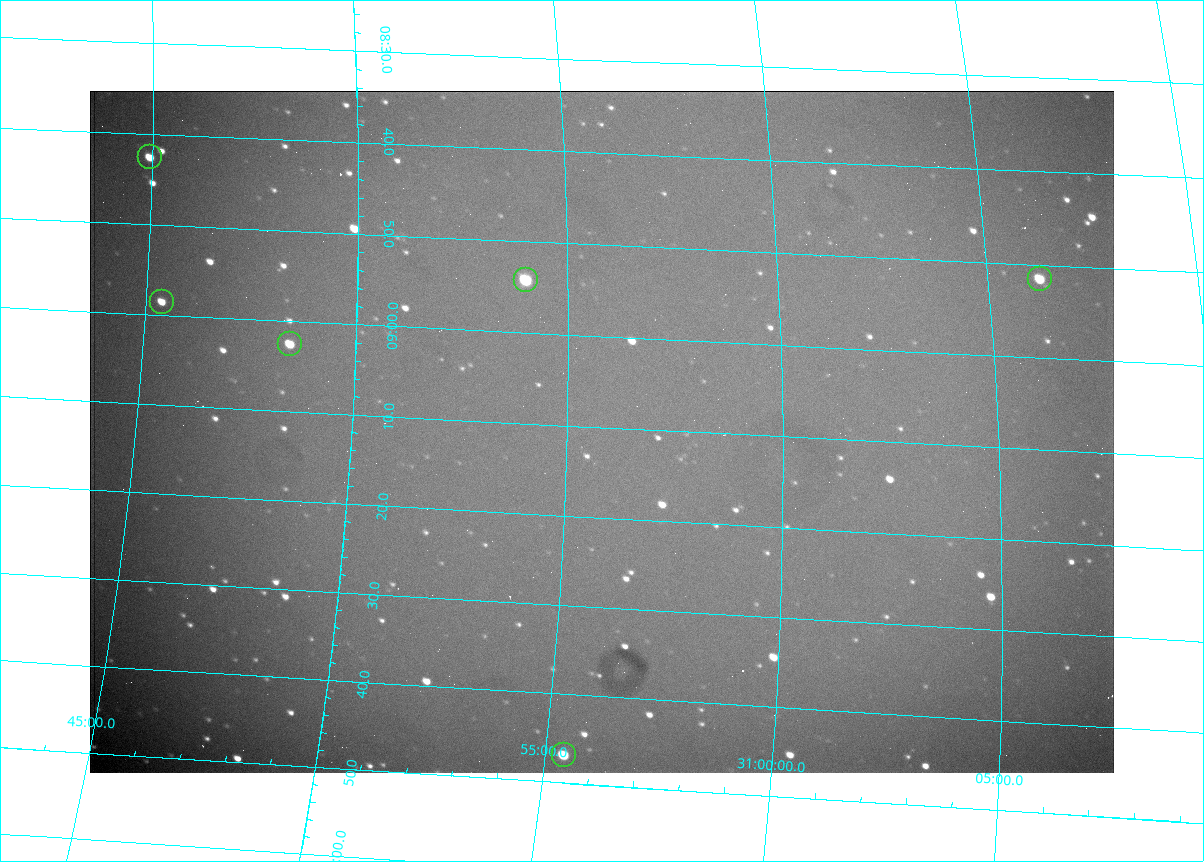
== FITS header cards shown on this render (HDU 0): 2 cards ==
NAXIS1  =                 1024 /fastest changing axis
NAXIS2  =                  682 /next to fastest changing axis

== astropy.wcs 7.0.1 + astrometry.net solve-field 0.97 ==
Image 1024 x 682 px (HDU 0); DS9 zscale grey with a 90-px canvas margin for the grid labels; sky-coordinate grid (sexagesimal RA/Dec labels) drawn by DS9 from the SOLVED WCS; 6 Tycho-2 reference stars matched to detected sources circled (green)
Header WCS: RA---TAN/DEC--TAN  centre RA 07:09:11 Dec +30:56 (107.29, +30.93 deg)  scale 1.44 arcsec/px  FOV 24.5' x 16.3'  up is -93 deg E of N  parity flipped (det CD > 0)
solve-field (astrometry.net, Tycho-2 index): VERIFIED the header's WCS against the Tycho-2 star catalogue (6 matches, 0 conflicts) and refined it, rather than solving blind
Solved WCS: RA---TAN-SIP/DEC--TAN-SIP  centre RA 07:09:10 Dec +30:56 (107.29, +30.93 deg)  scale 1.39 x 1.42 arcsec/px (non-square pixels)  FOV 23.8' x 16.2'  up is -91 deg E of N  parity flipped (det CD > 0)
The solver's refit moves the header's centre by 11 arcsec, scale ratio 0.9711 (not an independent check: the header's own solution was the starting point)
Tycho-2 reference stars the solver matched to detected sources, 6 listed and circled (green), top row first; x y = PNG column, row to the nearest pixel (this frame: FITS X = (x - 90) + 1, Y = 682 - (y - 91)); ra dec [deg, ICRS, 3 dp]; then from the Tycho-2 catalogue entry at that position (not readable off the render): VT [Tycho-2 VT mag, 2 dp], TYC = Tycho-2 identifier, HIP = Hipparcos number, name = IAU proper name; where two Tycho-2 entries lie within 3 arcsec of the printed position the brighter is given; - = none
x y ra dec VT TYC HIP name
150 157 107.177 +30.749 11.91 2438-477-1 - -
1040 279 107.215 +31.104 11.64 2438-821-1 - -
526 280 107.226 +30.900 10.76 2438-883-1 - -
162 302 107.244 +30.756 12.13 2438-718-1 - -
290 344 107.261 +30.807 12.26 2438-856-1 - -
564 755 107.445 +30.924 11.38 2438-1056-1 - -